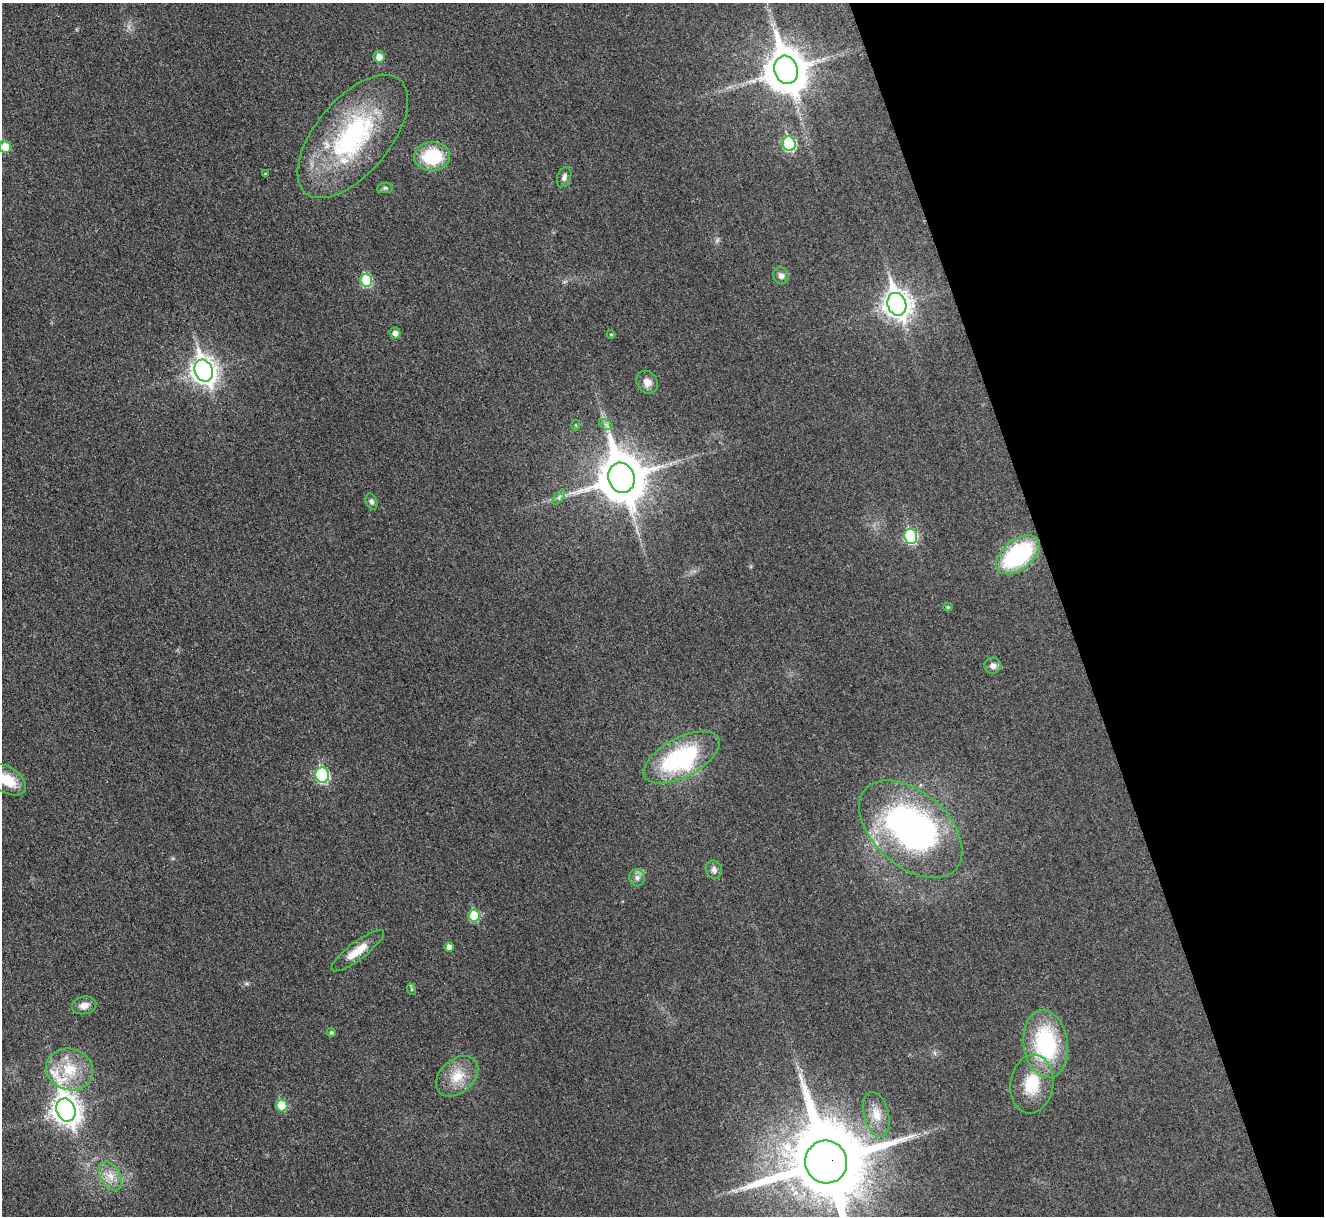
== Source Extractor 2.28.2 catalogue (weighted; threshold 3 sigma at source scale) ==
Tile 12 of 4 x 4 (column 4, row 3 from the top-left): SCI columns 3970-5291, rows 1369-2582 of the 5308 x 5290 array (HDU 1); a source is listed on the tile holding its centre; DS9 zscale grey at full resolution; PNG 1326 x 1218 px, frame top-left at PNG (2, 3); each listed source drawn as its Kron ellipse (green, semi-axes under 4 px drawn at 4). Shown black and unused: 20% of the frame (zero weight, under 3 of 4 exposures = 1% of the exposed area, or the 3 px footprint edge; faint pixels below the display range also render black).
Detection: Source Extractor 2.28.2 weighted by HDU 2 'WHT'; one run over the whole footprint, this tile lists its part. Background 0.0693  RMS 0.0068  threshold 0.0307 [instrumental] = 3 sigma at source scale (4.5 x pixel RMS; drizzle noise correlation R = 1.50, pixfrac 1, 0.05/0.05 arcsec/px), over >= 5 px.
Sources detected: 49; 2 inside a brighter object's white glare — neither listed nor drawn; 1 inside a brighter listed object's ellipse — not listed separately; the other 46 listed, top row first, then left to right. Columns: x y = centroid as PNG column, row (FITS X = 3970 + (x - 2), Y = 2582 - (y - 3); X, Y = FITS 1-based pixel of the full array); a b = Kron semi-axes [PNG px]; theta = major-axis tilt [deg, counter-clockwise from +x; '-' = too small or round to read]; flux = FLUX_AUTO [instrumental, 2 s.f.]
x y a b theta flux
379 57 6 5 - 6
786 70 14 11 -73 2200
353 136 74 37 50 110
789 144 7 6 - 62
5 147 6 6 - 11
432 156 18 14 5 34
265 174 4 3 - 0.64
564 177 10 6 71 2.5
385 188 8 5 8 1.3
781 276 8 7 - 3.1
366 280 6 6 - 37
897 304 11 9 -72 670
395 333 5 5 - 4
611 334 4 4 - 0.69
204 371 11 9 -70 560
647 382 12 10 -53 5.5
606 424 8 3 -32 1.5
576 425 5 3 - 0.7
621 478 15 13 -73 3000
559 497 8 4 53 1.7
371 502 8 5 -64 1.7
911 536 7 6 - 69
1018 555 25 14 39 76
948 607 4 4 - 1
993 666 8 8 - 3.5
681 757 41 19 27 81
322 775 7 7 - 78
7 780 21 12 -33 17
911 829 61 37 -41 200
714 870 9 8 - 3.2
637 878 9 7 -79 2.9
474 916 6 5 - 27
449 947 5 4 - 4.1
358 951 32 8 37 13
411 989 6 4 -72 0.83
84 1005 12 8 12 4.9
331 1033 4 4 - 1.3
1046 1044 34 22 -82 72
70 1069 24 20 -18 25
457 1076 24 16 42 16
1032 1084 29 21 82 26
282 1105 6 6 - 22
66 1110 12 9 -71 710
876 1114 23 12 -76 11
826 1162 21 21 - 9400
110 1176 15 10 -61 8
Overlapping masked pixels (flux is a lower limit): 1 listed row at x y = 826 1162
Isophote crosses this tile's border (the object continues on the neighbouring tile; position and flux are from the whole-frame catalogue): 2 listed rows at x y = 7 780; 826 1162